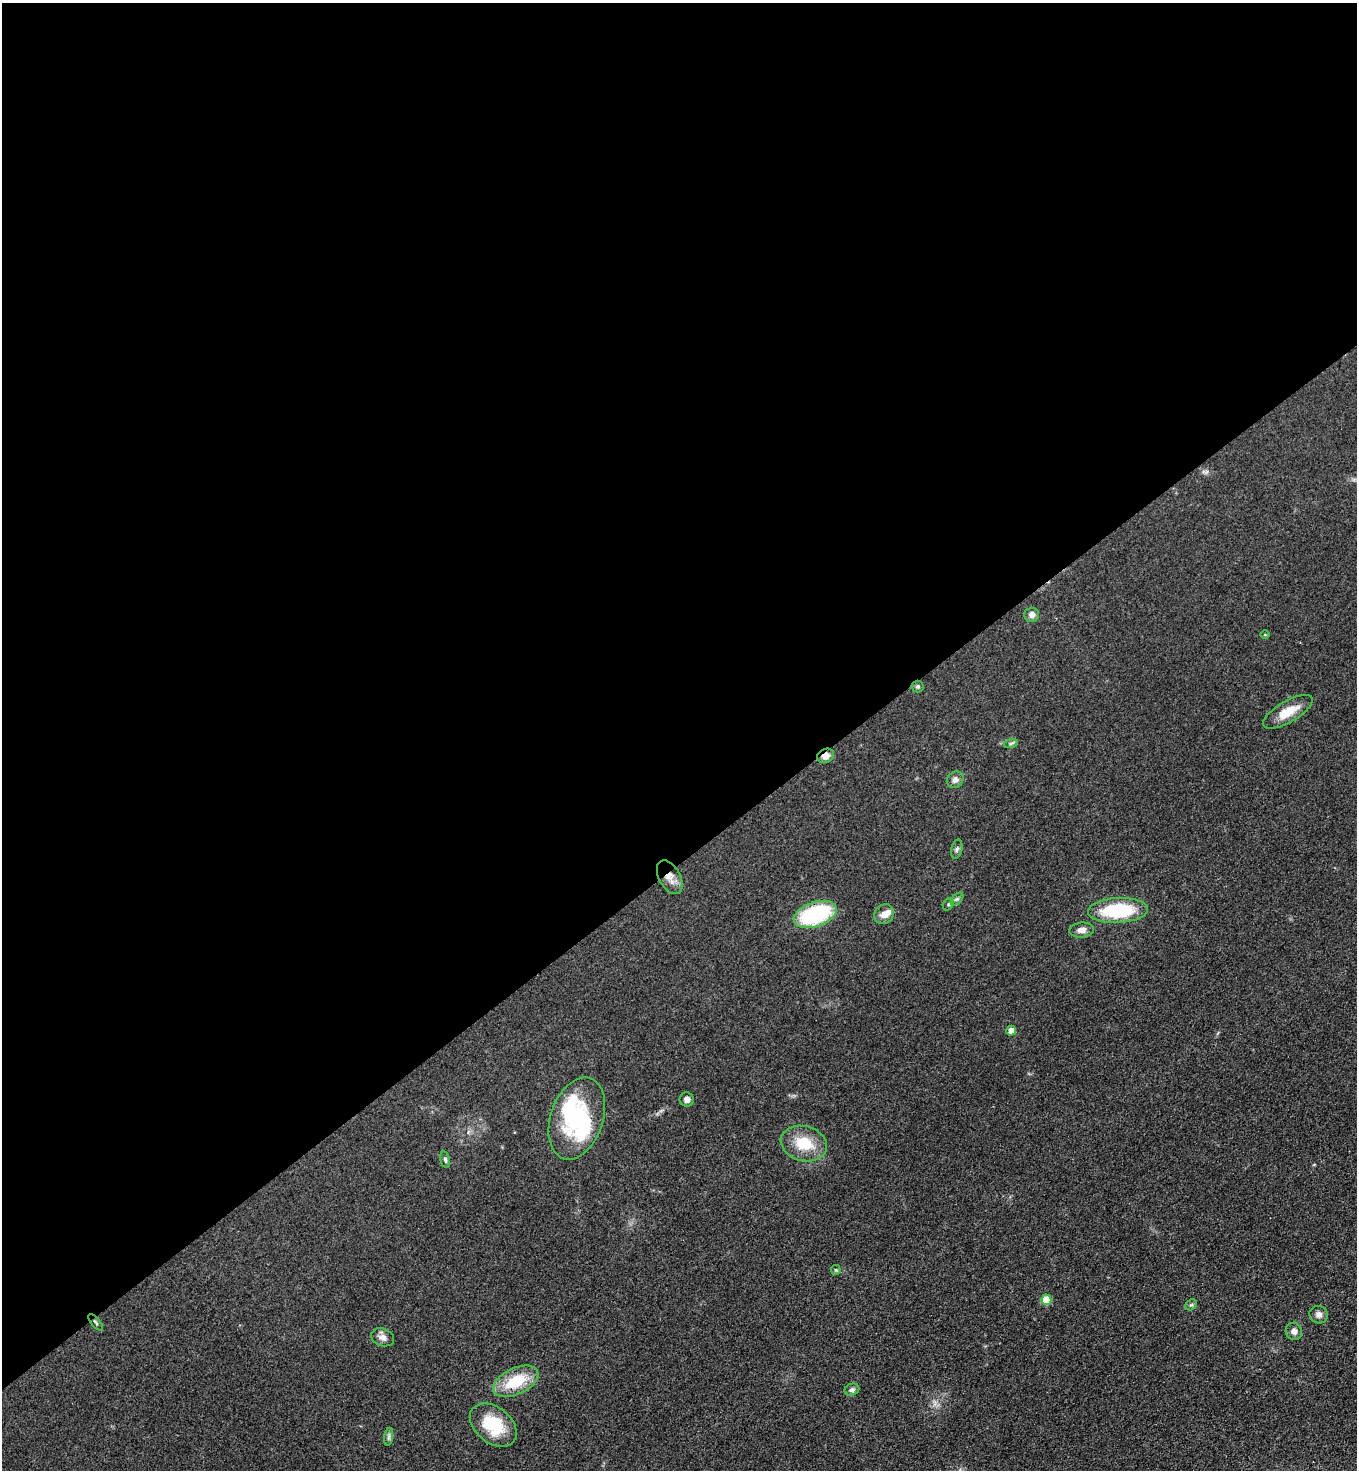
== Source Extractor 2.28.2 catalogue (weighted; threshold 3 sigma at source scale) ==
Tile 2 of 4 x 4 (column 2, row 1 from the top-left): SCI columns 1670-3024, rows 4428-5895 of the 5908 x 5918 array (HDU 1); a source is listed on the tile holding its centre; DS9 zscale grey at full resolution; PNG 1359 x 1472 px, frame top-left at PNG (2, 3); each listed source drawn as its Kron ellipse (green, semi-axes under 4 px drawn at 4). Shown black and unused: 59% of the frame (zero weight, under 3 of 4 exposures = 3% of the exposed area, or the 3 px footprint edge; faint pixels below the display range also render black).
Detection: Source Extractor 2.28.2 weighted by HDU 2 'WHT'; one run over the whole footprint, this tile lists its part. Background 0.0764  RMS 0.0072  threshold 0.0324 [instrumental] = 3 sigma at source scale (4.5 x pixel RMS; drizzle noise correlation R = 1.50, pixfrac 1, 0.05/0.05 arcsec/px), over >= 5 px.
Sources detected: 34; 2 inside a brighter object's white glare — neither listed nor drawn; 1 inside a brighter listed object's ellipse — not listed separately; the other 31 listed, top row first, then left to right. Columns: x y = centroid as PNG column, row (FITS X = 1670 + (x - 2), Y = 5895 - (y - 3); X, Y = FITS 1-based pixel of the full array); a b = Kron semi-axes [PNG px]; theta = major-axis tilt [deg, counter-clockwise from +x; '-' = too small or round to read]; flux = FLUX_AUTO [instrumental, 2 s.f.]
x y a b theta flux
1032 615 7 7 - 3.9
1265 635 5 3 - 0.62
917 686 6 6 - 1.3
1288 712 28 10 30 14
1011 743 7 4 19 1.2
826 756 9 7 28 5.3
955 780 9 8 - 3.3
957 849 10 5 76 1.8
670 877 18 10 -61 8.1
957 899 7 4 44 1.7
948 905 6 5 - 1.2
1118 910 30 12 3 49
815 914 22 12 19 65
884 914 11 9 42 5.3
1082 930 12 7 5 4.3
1011 1031 5 5 - 5.1
687 1099 7 7 - 3.3
577 1118 42 26 71 67
804 1143 23 17 -15 22
445 1160 8 5 -78 1.5
836 1270 5 5 - 0.87
1046 1300 5 5 - 19
1191 1305 6 5 - 1.3
1319 1315 9 8 - 3.6
96 1323 10 3 -50 1.1
1294 1331 8 8 - 3.7
383 1337 12 8 -20 4
516 1381 24 13 26 26
852 1390 7 6 - 2.4
493 1425 26 18 -39 29
389 1437 9 4 82 1.7
Overlapping masked pixels (flux is a lower limit): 2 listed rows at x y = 826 756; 670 877